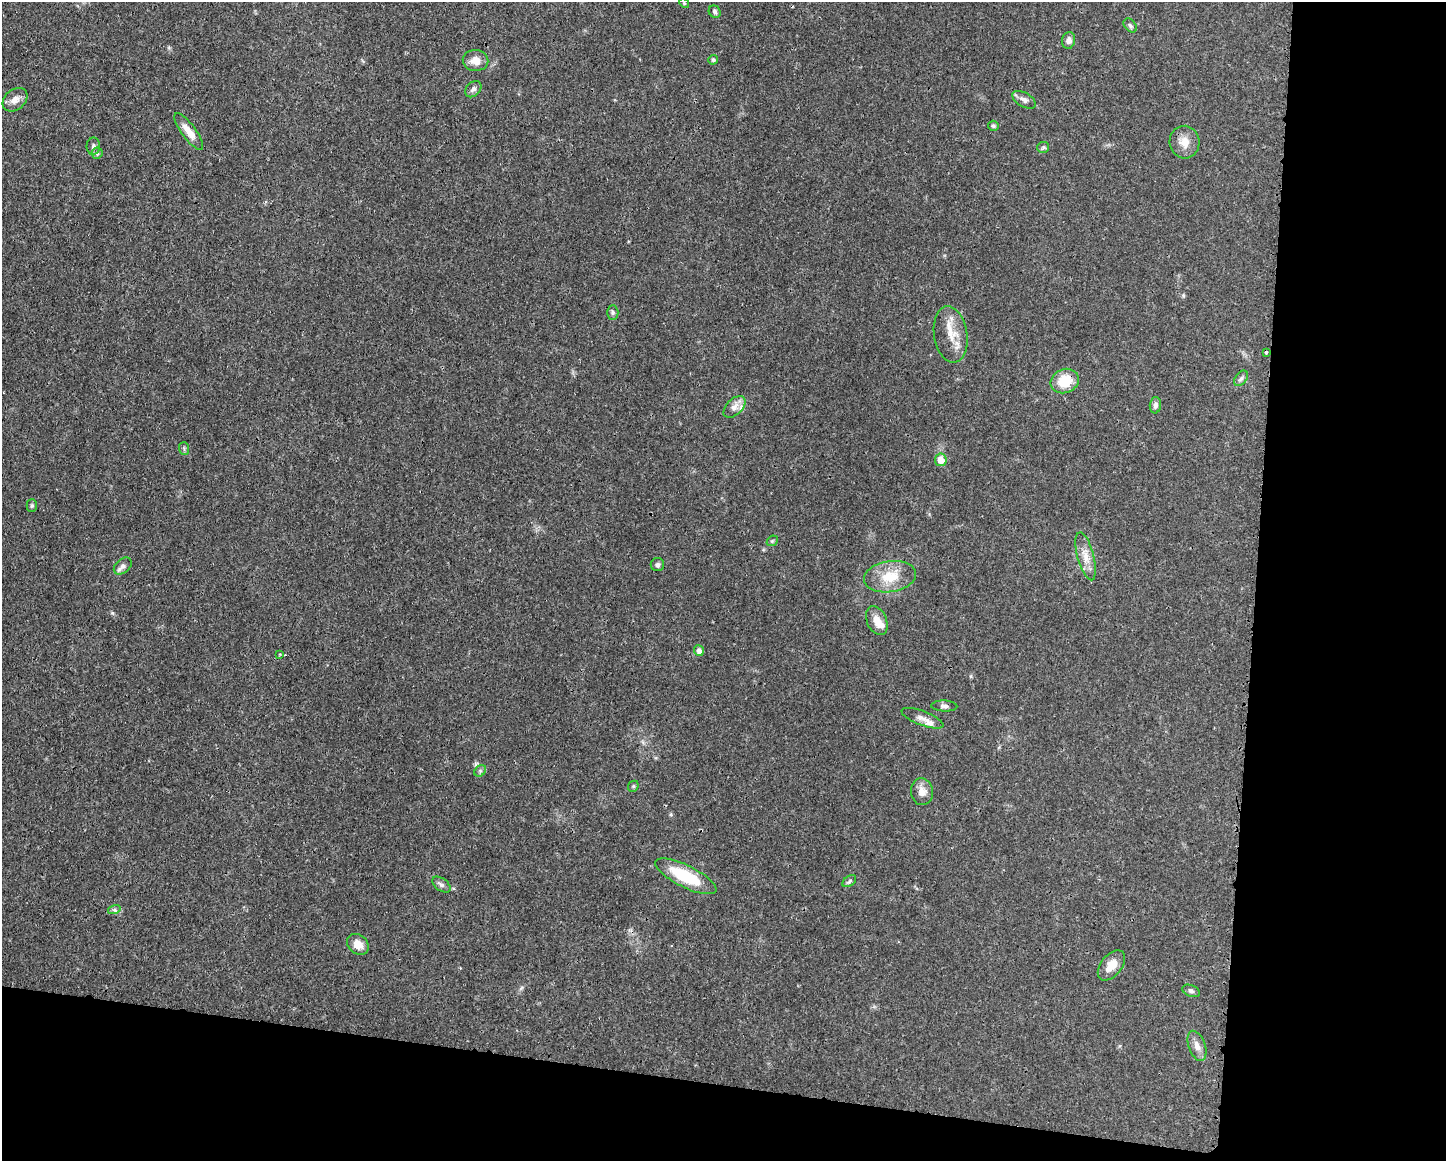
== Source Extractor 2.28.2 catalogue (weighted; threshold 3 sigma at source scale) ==
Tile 12 of 3 x 4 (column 3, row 4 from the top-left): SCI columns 3006-4449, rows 7-1165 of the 4680 x 4647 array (HDU 1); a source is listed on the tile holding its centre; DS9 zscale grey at full resolution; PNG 1448 x 1163 px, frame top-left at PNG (2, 2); each listed source drawn as its Kron ellipse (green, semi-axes under 4 px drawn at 4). Shown black and unused: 20% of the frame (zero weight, under 3 of 4 exposures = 1% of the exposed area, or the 3 px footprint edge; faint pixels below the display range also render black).
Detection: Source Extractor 2.28.2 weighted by HDU 2 'WHT'; one run over the whole footprint, this tile lists its part. Background 0.021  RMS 0.0023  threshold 0.0103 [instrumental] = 3 sigma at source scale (4.5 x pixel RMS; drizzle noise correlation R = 1.50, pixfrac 1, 0.05/0.05 arcsec/px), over >= 5 px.
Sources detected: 49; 3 inside a brighter listed object's ellipse — not listed separately; the other 46 listed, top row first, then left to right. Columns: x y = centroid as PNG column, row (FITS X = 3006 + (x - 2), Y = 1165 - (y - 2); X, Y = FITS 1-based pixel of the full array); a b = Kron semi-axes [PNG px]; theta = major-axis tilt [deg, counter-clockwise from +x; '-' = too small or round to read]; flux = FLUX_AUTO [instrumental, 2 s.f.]
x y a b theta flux
684 3 5 4 - 0.27
715 12 6 5 - 0.49
1130 26 8 5 -49 0.45
1069 40 8 6 80 0.98
476 60 13 10 -2 2.3
713 60 5 4 - 0.38
473 89 9 6 45 0.83
15 100 14 10 41 1.7
1024 100 13 7 -30 1.1
993 126 5 5 - 0.39
189 131 22 7 -53 2.6
1185 142 16 15 - 2.7
93 146 8 6 86 0.65
1043 147 6 5 - 0.4
97 153 6 5 - 0.51
613 312 7 5 -90 0.48
951 334 28 16 -82 4.4
1266 353 3 3 - 0.39
1241 378 9 5 54 0.57
1065 381 14 12 23 5.8
1155 405 8 5 84 0.73
734 407 13 8 45 1.5
184 448 6 5 - 0.38
941 460 6 6 - 2.3
32 506 6 5 - 0.41
772 541 6 4 43 0.34
1086 556 24 8 -75 2.6
657 565 7 6 - 0.58
123 566 10 7 41 0.87
890 577 26 15 9 5.6
877 621 15 10 -66 2.2
699 651 5 5 - 0.96
280 654 4 3 - 0.19
944 706 13 5 -2 0.73
922 718 22 7 -21 1.5
480 771 6 5 - 0.43
633 786 6 5 - 0.34
922 792 13 11 -83 1.8
686 876 33 11 -26 11
849 881 8 5 38 0.47
441 885 10 6 -36 0.7
114 910 6 4 17 0.44
358 944 12 9 -42 2.3
1111 965 17 10 51 2.7
1191 991 9 5 -23 0.56
1197 1046 16 8 -70 1.6
Overlapping masked pixels (flux is a lower limit): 1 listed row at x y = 1065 381